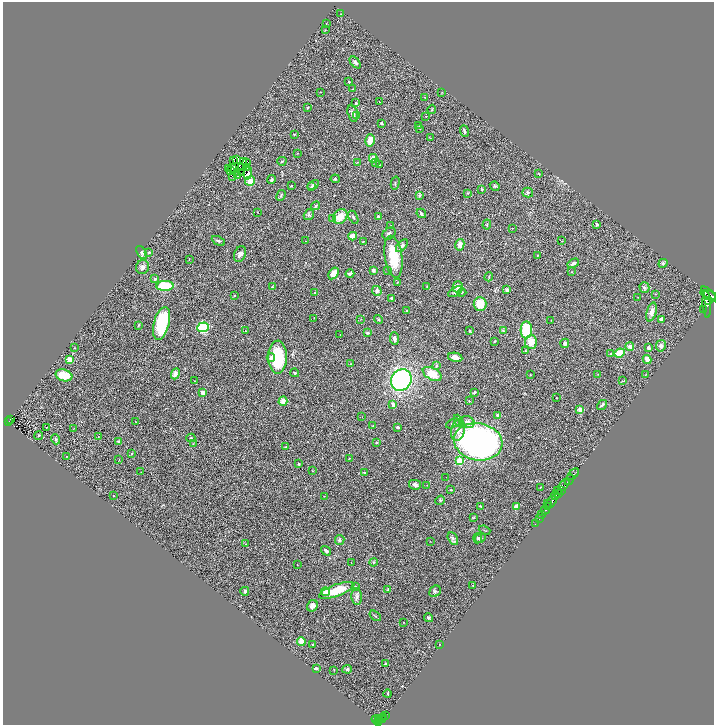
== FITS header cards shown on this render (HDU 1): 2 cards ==
NAXIS1  =                 1423
NAXIS2  =                 1445

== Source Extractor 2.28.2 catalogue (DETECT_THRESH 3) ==
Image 1423 x 1445 px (HDU 1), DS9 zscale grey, zoomed out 1/2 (1 PNG px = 2 x 2 image px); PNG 716 x 727 px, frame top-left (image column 2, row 1445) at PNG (3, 2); each listed source drawn as its Kron ellipse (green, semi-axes under 4 px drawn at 4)
Background 0.787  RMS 0.07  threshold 0.209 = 3 sigma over >= 5 px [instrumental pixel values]
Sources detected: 303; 44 cannot appear on this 1/2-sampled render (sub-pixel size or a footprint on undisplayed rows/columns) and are neither listed nor drawn; the other 259 listed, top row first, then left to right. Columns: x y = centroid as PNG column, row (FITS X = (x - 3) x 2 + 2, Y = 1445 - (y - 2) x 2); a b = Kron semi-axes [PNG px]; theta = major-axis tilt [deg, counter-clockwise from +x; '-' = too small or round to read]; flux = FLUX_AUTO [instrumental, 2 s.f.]
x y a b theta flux
341 14 2 2 - 6.1
326 23 3 2 - 4.1
325 30 3 2 - 4.2
355 62 7 4 -47 32
349 82 2 2 - 26
352 89 2 1 - 4.8
321 92 2 2 - 4.2
442 92 3 2 - 5.4
425 97 3 2 - 5.1
379 102 3 2 - 8.1
356 103 4 3 - 15
308 108 2 2 - 20
432 109 4 2 - 10
353 113 8 5 -74 76
356 116 3 2 - 17
426 116 2 2 - 6.3
381 123 3 3 - 12
419 126 3 2 - 6.3
420 128 2 2 - 6.1
464 131 6 3 -68 22
294 134 3 2 - 11
430 138 3 2 - 6.8
370 140 6 4 76 130
297 153 2 2 - 5.9
373 158 4 4 - 52
237 159 2 1 - 3.3
233 160 3 2 - 6.8
243 161 2 1 - 8.1
282 161 4 3 - 16
357 162 3 2 - 7.2
246 163 2 1 - 5.4
375 163 3 2 - 5.1
379 165 3 2 - 7.4
242 167 4 1 - 6.3
246 167 2 1 - 3.1
232 168 2 1 - 1.9
228 169 3 1 - 3.3
230 170 3 1 - 3.2
241 173 2 2 - 3.2
248 173 6 3 78 25
539 174 3 3 - 8.6
238 175 2 1 - 7.2
233 177 2 1 - 4.9
335 179 4 3 - 13
271 180 4 3 - 19
250 181 5 4 - 120
395 183 7 2 76 12
313 185 6 4 29 23
291 186 2 2 - 13
495 186 5 4 - 20
311 187 3 3 - 13
481 189 3 3 - 12
528 192 5 5 - 25
467 193 3 3 - 7.3
281 195 5 3 - 14
419 195 3 3 - 25
316 206 4 3 - 22
257 212 2 2 - 3.7
421 213 5 3 - 24
309 215 6 5 - 28
378 216 3 2 - 18
340 217 8 6 45 170
353 217 7 3 -60 19
332 219 4 3 - 23
597 224 3 3 - 26
487 225 5 3 - 17
391 226 3 3 - 11
512 228 3 2 - 5.4
389 234 7 5 37 32
353 236 4 3 - 170
218 241 7 4 -29 25
305 241 2 1 - 3
363 241 3 2 - 9.1
562 241 3 2 - 6.6
460 245 6 4 77 95
402 246 7 4 48 42
142 252 7 4 -57 31
149 253 2 2 - 57
240 254 8 5 65 49
538 255 3 1 - 5.2
393 257 21 8 -81 410
189 259 2 1 - 3.8
573 263 6 3 32 47
663 263 5 4 - 18
142 267 7 6 - 47
373 270 4 3 - 23
388 270 2 2 - 7.2
572 272 3 2 - 6.5
334 273 6 4 55 140
350 274 4 3 - 23
489 277 4 2 - 10
155 279 3 3 - 18
397 282 4 2 - 8.8
165 286 8 5 3 630
272 287 2 2 - 28
427 287 3 2 - 7.3
458 287 6 5 - 83
644 288 5 5 - 28
507 290 3 3 - 46
377 291 5 4 - 43
455 292 8 4 31 30
462 292 4 3 - 15
315 293 3 2 - 17
708 293 9 2 -41 910
655 294 2 1 - 4.2
234 296 3 2 - 8.5
712 296 12 3 -22 1500
638 297 2 2 - 4.5
391 298 3 2 - 19
709 300 2 2 - 320
480 304 7 6 - 210
707 304 13 4 -87 1800
704 310 2 1 - 47
407 311 3 2 - 8.6
651 312 10 4 73 67
314 318 2 2 - 4.7
361 319 2 1 - 3.3
378 319 4 4 - 17
662 319 3 2 - 95
551 320 3 2 - 5.4
161 323 17 7 75 680
138 325 4 3 - 14
203 327 6 4 22 770
526 330 8 5 87 500
245 331 2 1 - 3.2
470 331 3 3 - 13
503 331 3 3 - 12
367 333 3 3 - 25
340 335 3 2 - 5.8
394 339 6 4 -85 39
494 341 3 2 - 9.5
531 342 6 6 - 160
565 343 5 4 - 43
661 346 6 5 - 48
630 347 4 4 - 50
75 348 3 2 - 5.7
648 348 3 3 - 47
525 351 3 3 - 9.3
619 353 5 3 - 270
611 354 4 3 - 15
278 357 16 9 -90 650
455 357 7 4 -11 79
271 358 4 3 - 28
647 359 4 3 - 90
70 360 4 3 - 170
350 364 2 2 - 4.6
436 366 4 3 - 23
295 373 4 3 - 17
175 374 5 4 - 55
432 374 10 6 -28 210
598 374 3 3 - 7.6
646 374 3 2 - 7.1
64 375 8 5 -17 320
530 375 2 2 - 6.4
401 380 11 10 - 2500
194 381 2 2 - 4.3
622 381 3 2 - 5.9
475 392 3 2 - 14
203 393 4 3 - 56
556 398 2 2 - 5.5
283 401 5 4 - 72
469 401 2 2 - 8.7
393 404 4 3 - 66
602 405 5 3 - 28
580 410 3 2 - 270
498 416 4 4 - 41
362 417 2 2 - 5.2
10 419 2 1 - 10
9 421 3 1 - 38
458 421 6 3 -67 22
136 422 2 1 - 3.8
467 422 7 5 -22 52
453 423 7 3 27 25
373 426 2 2 - 7.1
47 427 2 1 - 4
398 427 3 2 - 25
74 428 3 2 - 4.8
458 430 11 6 77 97
39 436 4 3 - 14
98 437 2 1 - 9.6
191 438 4 3 - 12
56 439 5 4 - 21
119 442 4 4 - 23
376 442 3 2 - 11
478 442 24 18 -10 4300
193 444 3 2 - 5
286 447 3 3 - 11
132 454 3 3 - 14
66 456 2 2 - 4.5
349 458 2 2 - 5.7
119 460 2 1 - 4.3
460 461 3 3 - 290
299 464 3 3 - 15
312 471 3 2 - 5.3
141 472 2 1 - 3.7
364 473 3 3 - 20
573 474 7 3 46 390
446 477 2 1 - 5.7
569 480 6 2 53 410
415 485 6 5 - 40
427 485 2 2 - 4.9
564 485 7 3 55 230
540 487 3 2 - 7.4
451 490 3 3 - 12
557 490 3 2 - 57
561 490 3 3 - 190
559 493 3 2 - 160
113 496 2 1 - 5.3
324 496 3 2 - 4.1
555 496 4 4 - 270
440 500 5 4 - 16
552 502 6 3 57 650
547 504 2 1 - 36
481 506 3 2 - 6.5
517 506 3 3 - 82
548 507 2 1 - 160
545 510 4 2 - 260
542 515 3 2 - 110
473 518 3 2 - 6.4
539 518 2 2 - 100
535 524 2 1 - 13
484 530 6 2 -22 8.6
478 538 5 4 - 20
480 538 6 4 28 28
453 539 7 4 -61 36
340 540 5 5 - 27
430 541 2 1 - 3.9
246 544 3 2 - 7
326 551 5 3 - 20
373 562 4 3 - 12
351 563 4 1 - 4.9
297 565 2 2 - 4.7
355 586 3 2 - 12
473 586 2 2 - 5.3
388 589 3 2 - 8.2
337 590 19 6 20 350
245 591 4 3 - 29
435 591 6 5 - 36
326 592 4 4 - 89
357 597 8 5 -85 40
312 606 6 5 - 55
375 616 6 3 -37 14
428 618 5 4 - 23
403 622 2 2 - 5.8
301 641 4 3 - 180
313 644 3 3 - 12
439 645 3 1 - 4.2
385 664 3 2 - 17
316 668 2 2 - 42
347 669 5 4 - 21
334 670 2 2 - 4.7
388 694 4 2 - 9.7
385 715 2 2 - 33
384 717 3 2 - 73
380 718 2 1 - 31
382 719 3 2 - 74
376 720 5 3 - 200
378 720 2 2 - 130
379 722 3 2 - 200
At the frame edge (FLAGS 8, measured only in part): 1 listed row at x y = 712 296
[44 sub-pixel or undisplayed-footprint detections neither listed nor drawn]